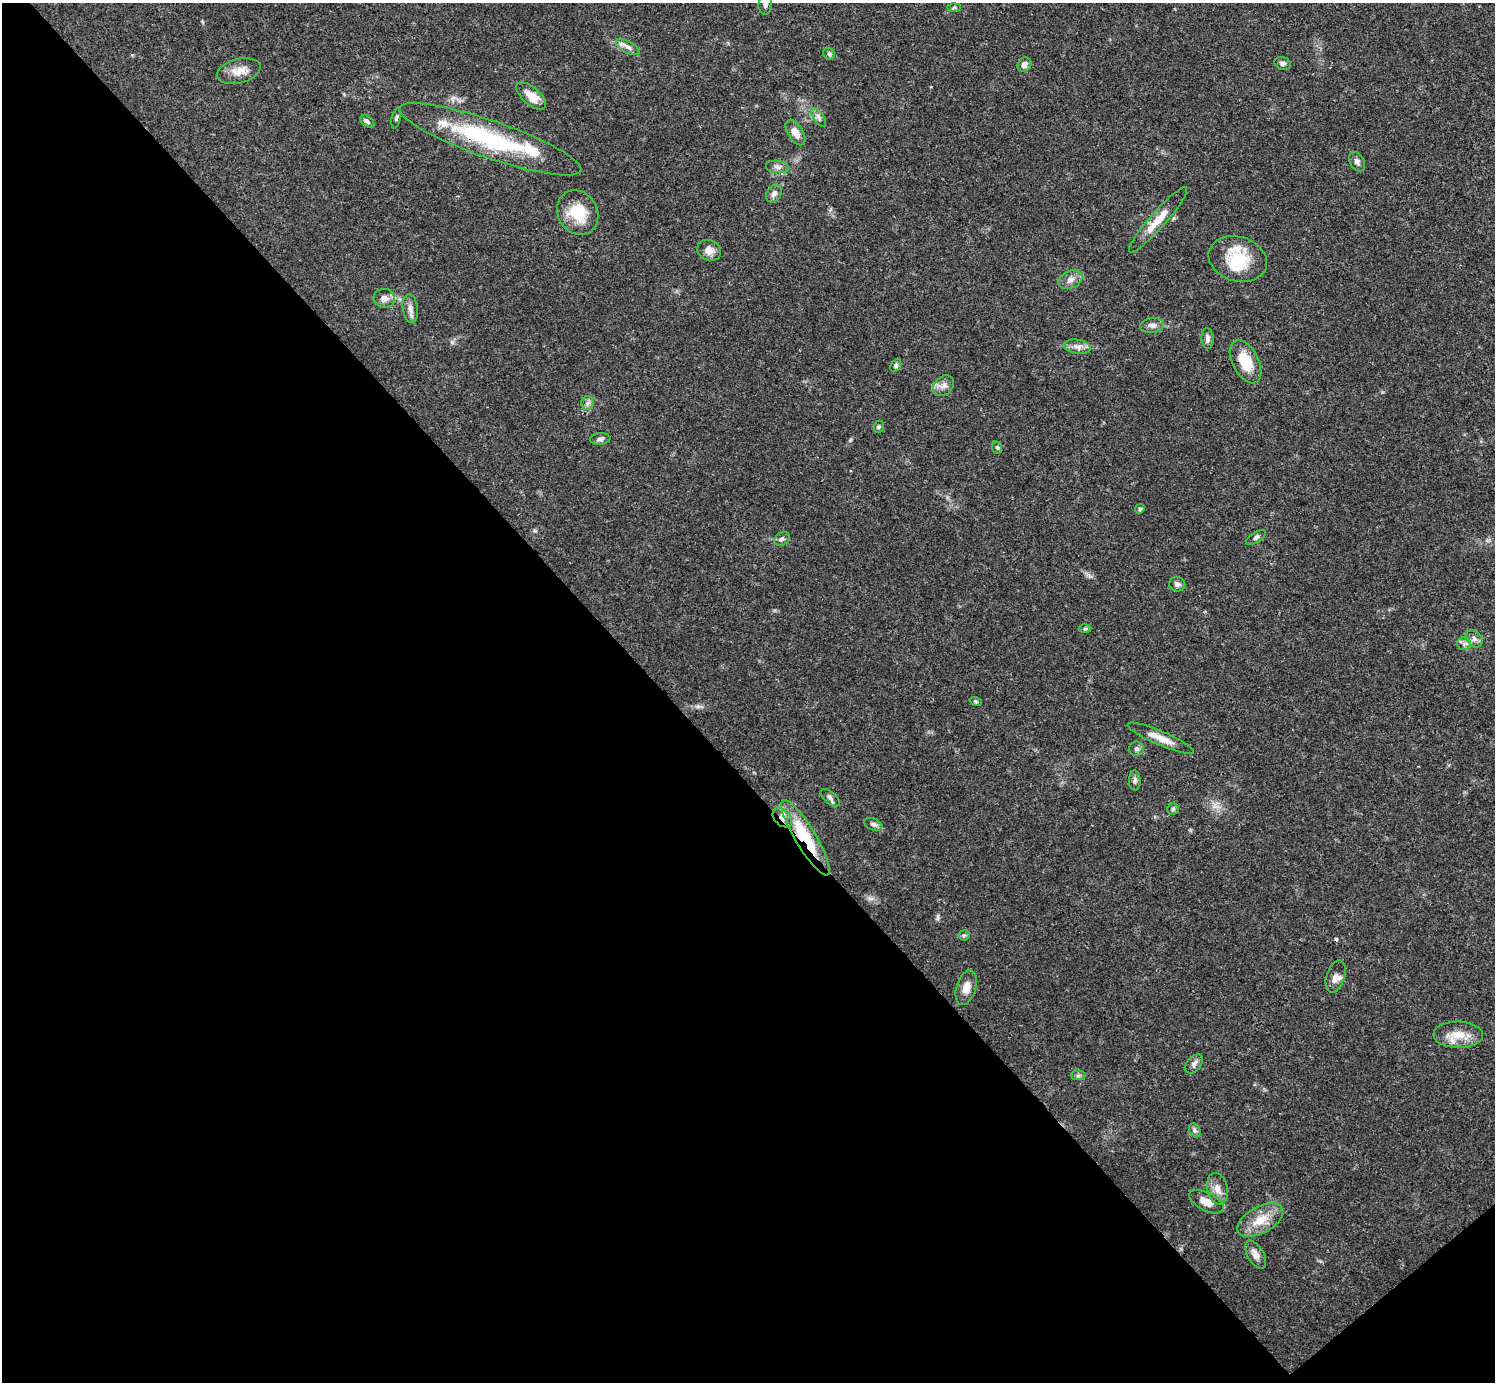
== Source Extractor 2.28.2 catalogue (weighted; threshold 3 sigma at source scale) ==
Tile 14 of 4 x 4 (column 2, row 4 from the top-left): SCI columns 1495-2987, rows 154-1533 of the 5972 x 5970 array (HDU 1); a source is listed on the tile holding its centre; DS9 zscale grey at full resolution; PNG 1497 x 1384 px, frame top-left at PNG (2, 3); each listed source drawn as its Kron ellipse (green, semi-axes under 4 px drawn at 4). Shown black and unused: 45% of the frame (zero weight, under 3 of 4 exposures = <1% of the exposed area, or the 3 px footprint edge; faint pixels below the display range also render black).
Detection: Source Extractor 2.28.2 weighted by HDU 2 'WHT'; one run over the whole footprint, this tile lists its part. Background 0.0571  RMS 0.0031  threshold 0.0141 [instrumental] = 3 sigma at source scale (4.5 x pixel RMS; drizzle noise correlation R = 1.50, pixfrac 1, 0.05/0.05 arcsec/px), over >= 5 px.
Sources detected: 63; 1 cosmic-ray / hot-pixel residue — neither listed nor drawn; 2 inside a brighter listed object's ellipse — not listed separately; the other 60 listed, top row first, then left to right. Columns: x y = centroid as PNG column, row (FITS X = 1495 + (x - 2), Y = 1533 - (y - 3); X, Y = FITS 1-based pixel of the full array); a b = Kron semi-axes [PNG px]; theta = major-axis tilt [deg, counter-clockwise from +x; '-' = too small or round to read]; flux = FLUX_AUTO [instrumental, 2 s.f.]
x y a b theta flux
765 4 10 7 84 1.3
954 7 7 4 2 0.47
628 47 13 6 -28 1.5
829 54 6 5 - 0.56
1283 63 8 6 -19 0.89
1024 65 8 6 55 1.5
239 71 22 12 14 4
531 96 18 8 -41 4.9
819 117 10 5 -55 1.1
396 118 10 4 77 0.62
367 121 8 5 -35 0.78
795 133 14 7 -58 2.9
490 139 96 18 -19 37
1357 162 10 7 -61 1.2
777 167 11 6 -7 1.3
774 194 10 7 55 1.3
578 213 23 19 -59 9.9
1158 220 43 8 49 5.7
709 250 12 10 -25 2.4
1238 259 30 22 -17 13
1070 280 12 8 24 2
384 298 10 9 - 2
410 308 14 7 -82 1.9
1152 325 12 7 6 1.4
1207 338 10 6 -87 1.2
1077 347 13 7 -8 1.9
1245 362 23 13 -62 8.2
896 365 7 5 61 0.57
944 386 12 9 44 1.8
587 403 7 6 - 0.98
879 427 6 5 - 0.56
600 439 10 5 6 0.87
997 448 6 5 - 0.49
1140 509 5 4 - 0.44
1256 537 11 5 32 0.79
782 539 8 6 31 0.87
1177 584 8 7 - 1.1
1085 629 6 4 1 0.46
1474 639 9 7 -47 1.5
1464 644 7 6 - 1.1
976 702 6 4 -20 0.44
1161 738 36 7 -23 4
1137 749 7 7 - 0.87
1135 780 10 5 -88 0.84
830 798 11 5 -39 1.1
1173 809 5 5 - 0.57
782 818 11 8 -45 2.2
873 824 9 6 -22 0.89
805 838 43 10 -59 18
964 935 5 5 - 0.5
1336 977 17 9 72 2.1
966 988 18 9 73 3
1458 1035 25 13 -1 5.7
1194 1064 11 7 51 1.2
1078 1075 7 4 0 0.63
1195 1130 7 5 -60 0.72
1217 1189 16 10 -77 2.8
1206 1202 19 9 -27 3.4
1260 1220 25 13 29 6.8
1256 1255 15 8 -59 2.3
Overlapping masked pixels (flux is a lower limit): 3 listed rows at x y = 490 139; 782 818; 805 838
Isophote crosses this tile's border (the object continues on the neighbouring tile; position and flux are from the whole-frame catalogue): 1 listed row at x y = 765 4